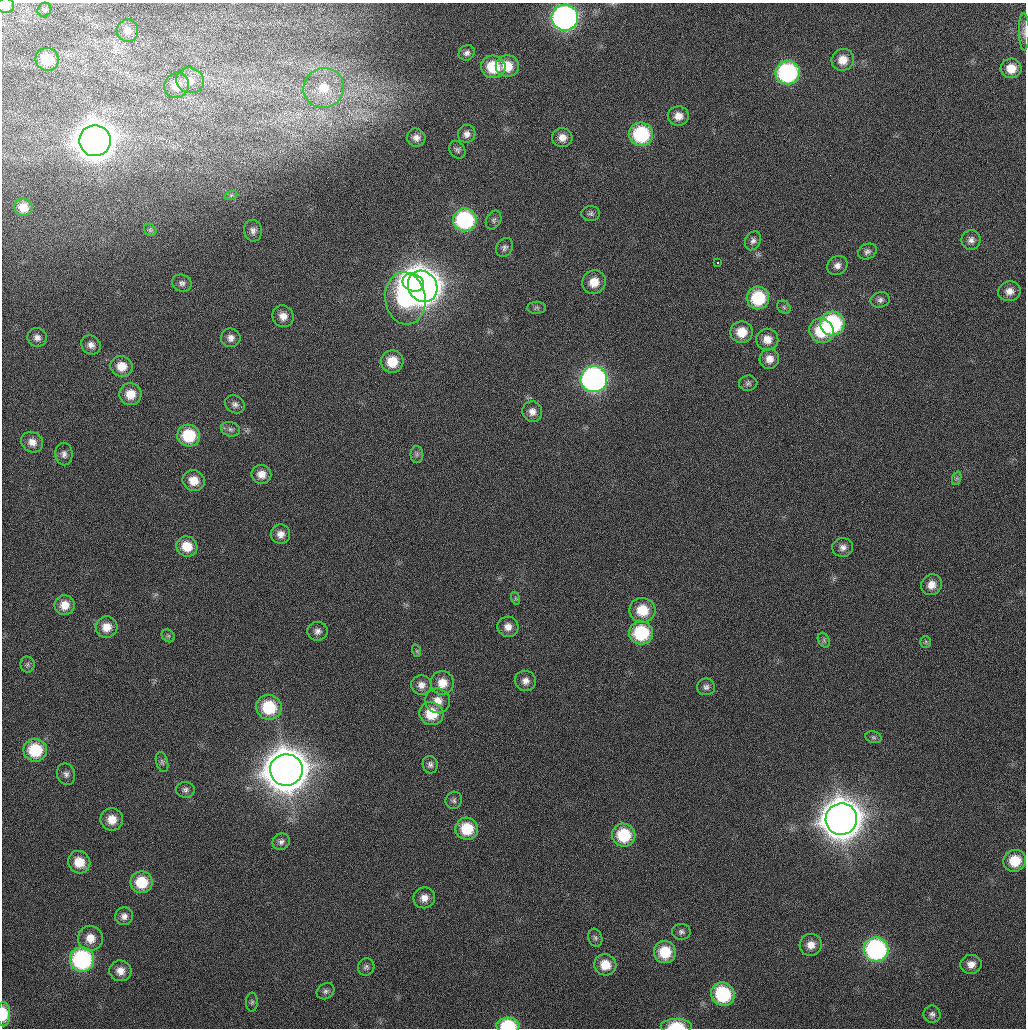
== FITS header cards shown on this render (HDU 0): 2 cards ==
NAXIS1  =                 1024 / Comment
NAXIS2  =                 1026 / Comment

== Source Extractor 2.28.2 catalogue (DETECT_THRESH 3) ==
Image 1024 x 1026 px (HDU 0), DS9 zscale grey, 1 PNG px = 1 image px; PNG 1028 x 1030 px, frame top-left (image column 1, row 1026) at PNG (2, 3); each listed source drawn as its Kron ellipse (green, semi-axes under 4 px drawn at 4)
Background 25.6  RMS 4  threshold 12.1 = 3 sigma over >= 5 px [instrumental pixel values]
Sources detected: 128; all 128 listed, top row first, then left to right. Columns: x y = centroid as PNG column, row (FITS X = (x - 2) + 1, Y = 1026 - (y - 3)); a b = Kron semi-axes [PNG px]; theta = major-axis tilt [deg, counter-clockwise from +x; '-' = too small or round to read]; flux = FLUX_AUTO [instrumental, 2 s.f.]
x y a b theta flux
6 6 8 7 - 1.9e+03
44 10 7 6 - 6.0e+02
565 18 13 13 - 1.1e+05
128 31 11 10 - 2.1e+03
1024 32 18 5 -89 1.2e+03
467 53 8 7 - 1.1e+03
47 59 12 11 - 6.2e+03
843 60 11 10 - 3.7e+03
507 66 11 11 - 5.6e+03
493 67 12 11 - 9.3e+03
1011 68 10 10 - 4.0e+03
788 73 12 12 - 4.3e+04
190 80 14 12 -24 3.2e+03
176 85 13 12 - 3.7e+03
324 88 20 20 - 1.0e+04
678 116 10 9 - 2.6e+03
467 134 9 8 - 1.5e+03
641 134 12 11 - 2.2e+04
416 138 9 9 - 1.7e+03
562 138 10 9 - 2.4e+03
95 141 16 15 - 6.2e+05
457 150 9 7 -53 8.1e+02
231 195 6 4 19 3.5e+02
23 207 9 8 - 3.4e+03
591 214 9 7 1 8.6e+02
465 220 11 11 - 3.2e+04
494 220 10 7 63 7.8e+02
150 230 7 5 -46 5.2e+02
253 231 11 9 -82 1.4e+03
971 240 10 9 - 1.5e+03
753 241 10 7 62 1.1e+03
504 247 10 8 60 9.8e+02
867 251 10 7 28 1.0e+03
718 262 3 2 - 1.4e+03
837 265 10 9 - 1.7e+03
594 282 12 11 - 4.4e+03
182 283 10 8 -20 1.1e+03
413 283 11 8 -20 1.3e+05
423 286 16 14 -58 5.5e+05
1009 291 11 10 - 2.4e+03
758 298 11 11 - 1.5e+04
405 299 26 20 -82 4.1e+04
880 300 9 7 14 1.1e+03
784 307 7 6 - 5.9e+02
537 308 9 6 1 7.9e+02
283 316 11 10 - 2.6e+03
832 324 12 12 - 3.2e+04
821 331 13 12 - 1.1e+04
742 332 11 11 - 5.0e+03
37 337 9 9 - 1.5e+03
231 338 9 9 - 1.6e+03
767 339 11 11 - 3.0e+03
91 345 10 9 - 1.7e+03
769 359 10 9 - 2.5e+03
392 362 11 11 - 6.5e+03
121 366 11 10 - 4.0e+03
594 379 13 13 - 1.0e+05
748 383 9 7 5 8.5e+02
130 394 11 11 - 4.4e+03
235 404 10 8 -34 1.2e+03
532 412 10 10 - 1.9e+03
231 429 10 7 -14 1.0e+03
189 435 11 11 - 1.2e+04
32 442 11 10 - 2.5e+03
64 454 11 8 -88 1.4e+03
417 454 8 6 -90 7.1e+02
261 474 10 9 - 2.6e+03
957 478 7 4 71 5.6e+02
194 481 11 10 - 4.0e+03
281 534 9 9 - 2.1e+03
187 546 11 10 - 5.3e+03
843 547 10 9 - 1.6e+03
931 585 11 10 - 2.7e+03
515 598 7 4 -71 4.6e+02
65 605 10 10 - 3.5e+03
642 610 13 12 - 7.1e+03
107 627 11 10 - 3.6e+03
508 627 10 10 - 2.2e+03
318 631 10 9 - 1.4e+03
641 633 12 11 - 1.8e+04
168 636 7 6 - 6.0e+02
824 640 8 5 -61 5.8e+02
926 642 6 5 - 5.1e+02
417 651 6 4 -72 4.0e+02
27 665 8 7 - 7.7e+02
525 681 10 10 - 1.9e+03
442 683 12 12 - 4.1e+03
421 685 10 9 - 2.0e+03
706 687 9 8 - 1.1e+03
438 701 12 12 - 3.2e+03
269 707 13 12 - 1.3e+04
431 714 12 11 - 7.7e+03
873 737 8 6 -16 6.6e+02
35 750 12 11 - 1.3e+04
162 762 10 6 -75 7.4e+02
430 765 9 7 -77 1.0e+03
286 770 16 16 - 1.0e+06
66 774 11 9 -69 1.2e+03
185 790 9 8 - 1.0e+03
454 800 9 8 - 7.8e+02
112 819 11 11 - 4.2e+03
841 819 16 15 - 8.1e+05
467 829 11 11 - 9.7e+03
624 835 11 11 - 1.3e+04
281 842 9 8 - 1.0e+03
1015 861 11 11 - 7.0e+03
79 862 11 11 - 5.5e+03
141 882 11 11 - 8.8e+03
424 898 11 10 - 2.3e+03
124 916 9 8 - 1.5e+03
681 932 9 8 - 9.8e+02
90 938 12 12 - 4.0e+03
595 938 9 7 -72 8.0e+02
811 945 11 11 - 2.8e+03
876 949 12 12 - 5.4e+04
665 952 11 11 - 8.7e+03
82 959 12 12 - 4.1e+04
971 964 10 9 - 2.3e+03
605 965 11 10 - 4.9e+03
366 967 9 8 - 8.9e+02
120 971 11 10 - 2.7e+03
326 991 9 7 33 9.8e+02
723 994 12 11 - 2.0e+04
252 1002 9 6 89 6.9e+02
4 1014 12 6 -89 6.0e+03
932 1014 9 8 - 1.0e+03
508 1026 11 8 -2 1.4e+04
676 1026 15 7 0 7.6e+03
At the frame edge (FLAGS 8, measured only in part): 5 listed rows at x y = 6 6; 1024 32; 4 1014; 508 1026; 676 1026